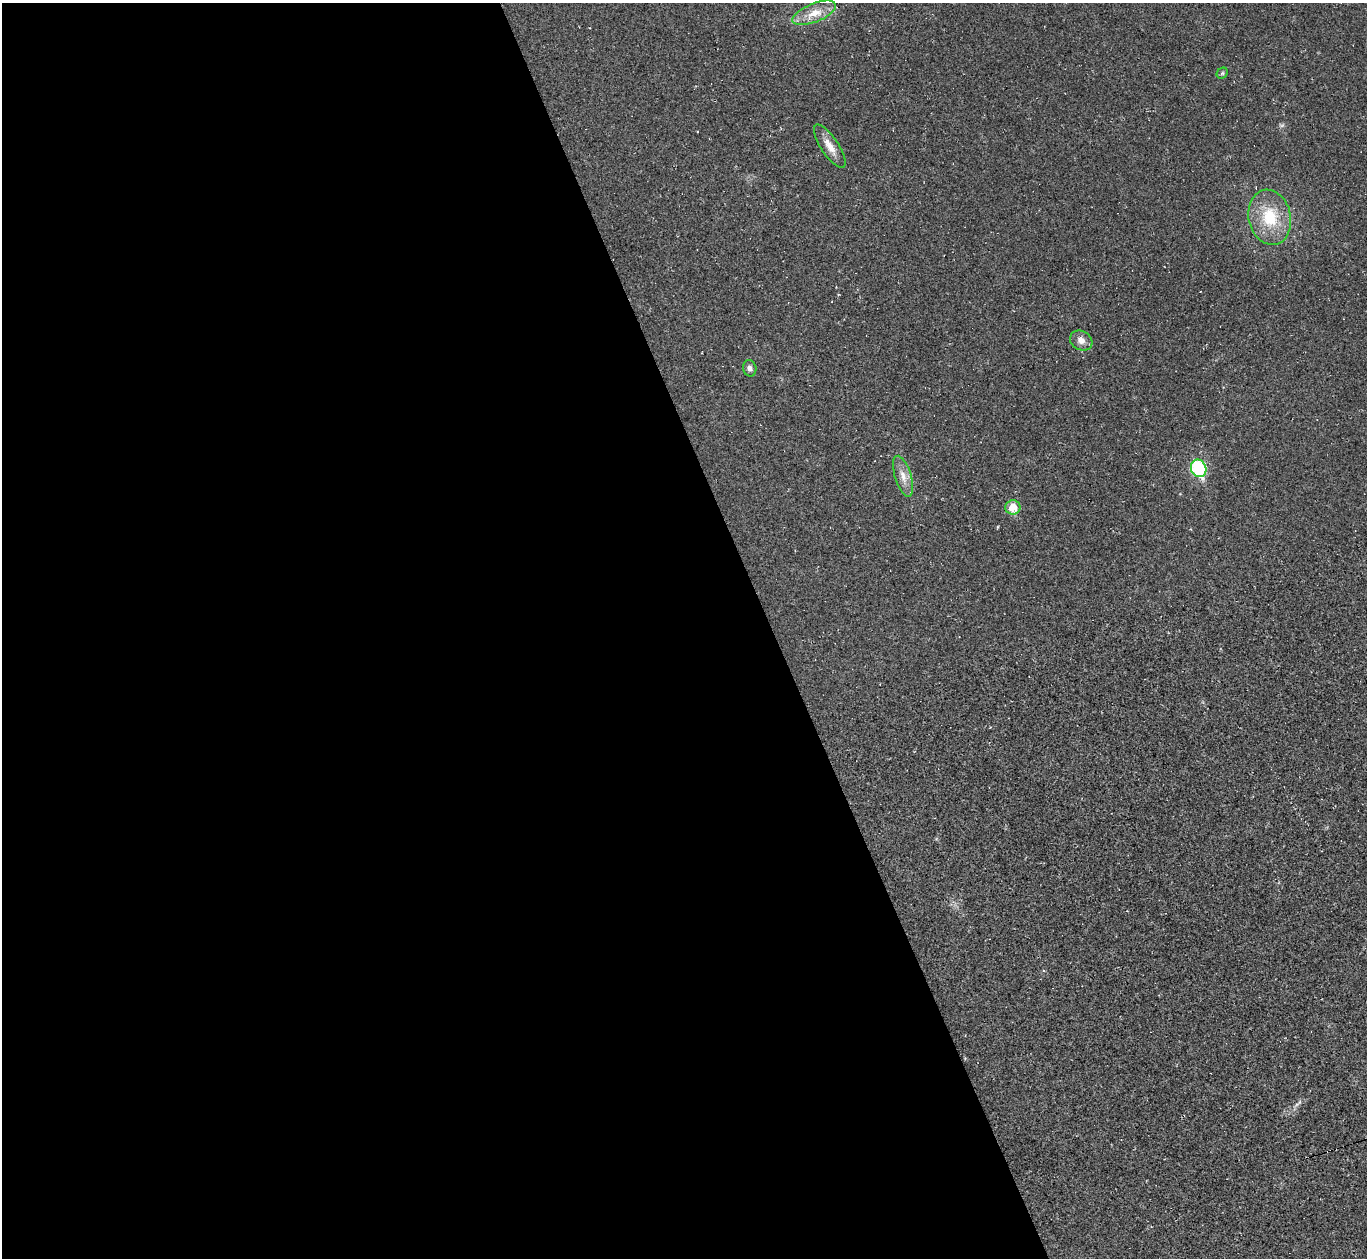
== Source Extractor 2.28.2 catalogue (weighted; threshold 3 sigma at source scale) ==
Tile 9 of 4 x 4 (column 1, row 3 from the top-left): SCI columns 1-1365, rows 1530-2785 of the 5459 x 5444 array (HDU 1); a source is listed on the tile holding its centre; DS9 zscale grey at full resolution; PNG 1369 x 1260 px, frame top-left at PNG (2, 3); each listed source drawn as its Kron ellipse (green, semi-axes under 4 px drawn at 4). Shown black and unused: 57% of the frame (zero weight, under 2 of 3 exposures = <1% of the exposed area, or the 3 px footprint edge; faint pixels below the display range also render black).
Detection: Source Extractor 2.28.2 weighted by HDU 2 'WHT'; one run over the whole footprint, this tile lists its part. Background 0.0485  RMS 0.0067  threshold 0.0303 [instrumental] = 3 sigma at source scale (4.5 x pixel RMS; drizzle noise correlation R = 1.50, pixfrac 1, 0.05/0.05 arcsec/px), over >= 5 px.
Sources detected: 11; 1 too faint to see at this stretch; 1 cosmic-ray / hot-pixel residue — neither listed nor drawn; the other 9 listed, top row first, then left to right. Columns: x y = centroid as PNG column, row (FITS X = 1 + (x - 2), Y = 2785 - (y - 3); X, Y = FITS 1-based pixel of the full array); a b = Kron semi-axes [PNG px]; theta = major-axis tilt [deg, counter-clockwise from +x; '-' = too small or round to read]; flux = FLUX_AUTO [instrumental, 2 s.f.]
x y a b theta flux
814 13 23 9 22 10
1222 73 6 5 - 1
830 146 25 9 -56 7.7
1270 217 28 21 -77 29
1081 341 12 9 -30 4.6
750 368 8 6 -77 2.5
1199 468 9 7 -68 67
903 476 21 8 -73 7.1
1013 507 7 7 - 13